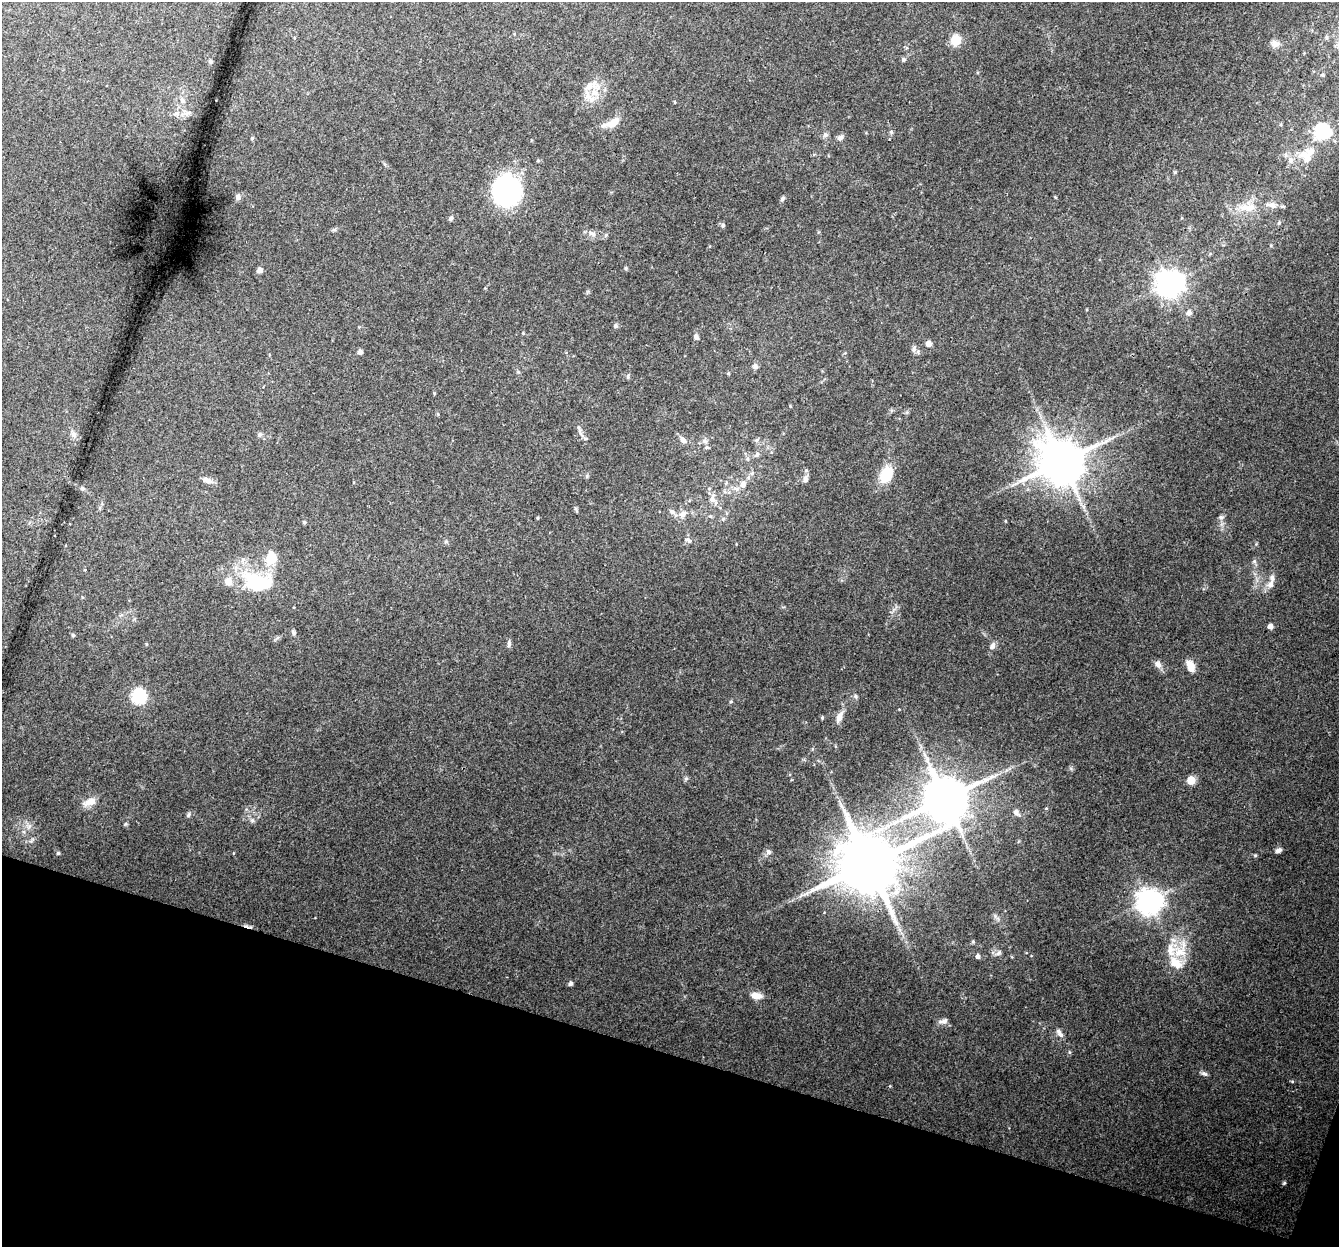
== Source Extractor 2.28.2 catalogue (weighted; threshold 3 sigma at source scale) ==
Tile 15 of 4 x 4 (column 3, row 4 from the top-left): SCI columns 2694-4030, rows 273-1517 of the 5396 x 5587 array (HDU 1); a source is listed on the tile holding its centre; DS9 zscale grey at full resolution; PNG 1341 x 1249 px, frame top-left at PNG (2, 2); no overlay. Shown black and unused: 16% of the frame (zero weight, under 3 of 4 exposures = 5% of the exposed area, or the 3 px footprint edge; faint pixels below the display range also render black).
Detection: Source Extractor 2.28.2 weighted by HDU 2 'WHT'; one run over the whole footprint, this tile lists its part. Background 0.0915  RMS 0.0058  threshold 0.0259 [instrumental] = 3 sigma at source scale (4.5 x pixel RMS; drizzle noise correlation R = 1.50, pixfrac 1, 0.0396/0.0396 arcsec/px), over >= 5 px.
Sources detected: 117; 1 inside a brighter object's white glare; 1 cosmic-ray / hot-pixel residue — not listed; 9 inside a brighter listed object's ellipse — not listed separately; the other 106 listed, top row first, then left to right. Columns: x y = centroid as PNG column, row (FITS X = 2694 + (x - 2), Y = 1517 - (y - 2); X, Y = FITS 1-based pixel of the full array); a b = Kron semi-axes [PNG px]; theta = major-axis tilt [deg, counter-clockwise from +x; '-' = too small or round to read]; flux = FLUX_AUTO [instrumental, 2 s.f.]
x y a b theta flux
1326 37 6 5 - 1
956 40 6 5 - 33
1275 44 11 8 -26 3.3
903 60 5 5 - 1.2
210 62 5 4 - 1.4
1323 75 6 4 -15 0.95
589 86 13 10 50 5.3
182 100 10 6 -67 2.3
186 112 14 8 -30 3.9
613 123 18 8 29 7.3
1281 124 5 3 - 0.61
1322 131 7 7 - 110
891 132 5 5 - 0.82
825 135 7 7 - 1.6
252 138 5 3 - 0.61
840 138 9 7 31 1.8
1311 151 17 12 44 7.5
1291 160 8 7 - 2.9
508 189 37 29 -75 58
238 197 8 6 -71 1.9
1055 197 4 3 - 0.51
782 199 6 5 - 1.2
1247 207 27 10 2 10
450 218 6 5 - 1.1
1279 223 5 4 - 0.79
723 225 5 5 - 1.2
592 233 12 5 -32 2.3
606 235 6 5 - 0.9
626 268 5 4 - 0.72
259 270 4 4 - 3.6
1169 284 8 8 - 630
1189 313 5 5 - 2.4
615 326 5 5 - 1.3
523 333 4 3 - 0.55
696 337 7 5 -57 1.9
929 344 5 5 - 3.8
914 349 8 7 - 1.8
360 352 4 4 - 3
755 366 7 6 - 1.6
728 373 5 3 - 0.6
628 377 6 4 83 0.91
73 434 8 7 - 2.2
260 434 7 6 - 1.3
683 440 7 5 -40 3.1
756 440 6 5 - 1.1
705 441 8 6 -16 1.6
706 447 6 4 20 0.98
757 455 8 6 71 1.3
1062 462 13 12 - 2400
752 473 6 5 - 1.2
886 475 13 9 65 24
587 476 6 4 -73 0.75
805 479 9 6 83 2.2
207 480 14 7 -24 3.2
743 484 9 7 87 3.1
82 488 5 5 - 1.5
712 498 14 8 83 3.7
100 508 6 4 -72 0.78
672 512 7 7 - 1.9
683 514 8 7 - 3.3
1221 517 7 6 - 1.4
538 518 5 3 - 0.53
723 519 5 4 - 0.91
304 522 4 4 - 0.77
688 540 9 6 -33 1.7
271 558 6 6 - 31
85 570 3 3 - 0.5
257 583 41 24 -15 40
1270 584 11 8 62 3.4
1270 626 4 4 - 3.6
293 632 7 5 -55 1.1
73 635 5 4 - 0.81
509 644 10 5 85 1.5
992 646 10 7 63 2.1
1158 664 11 7 -45 2.9
1190 666 15 9 -71 5.3
139 696 7 6 - 99
855 696 6 5 - 1
839 717 14 7 68 4.3
822 718 5 4 - 0.76
686 778 7 4 19 0.84
1191 780 5 5 - 12
945 799 13 12 - 2600
90 802 17 8 17 6.2
1046 808 5 3 - 0.53
1016 812 9 6 -48 2.4
188 815 7 5 59 1.1
252 820 6 5 - 1.2
125 824 6 4 70 0.72
1278 850 8 5 18 1.9
768 852 8 7 - 1.8
58 853 4 4 - 0.94
1255 855 5 4 - 0.65
869 864 17 16 - 5000
1149 901 8 8 - 560
1180 952 20 15 14 13
999 953 9 6 45 1.7
978 956 5 5 - 1.9
571 984 5 4 - 1.6
756 996 13 7 -9 5.2
943 1021 14 6 14 2.4
1059 1033 14 6 -55 2.5
1069 1052 5 3 - 0.64
1204 1074 10 5 -24 1.5
1292 1081 5 3 - 0.53
1284 1183 5 4 - 0.74
Overlapping masked pixels (flux is a lower limit): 1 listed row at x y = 869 864
Unlisted compact peaks at least as high as the median listed source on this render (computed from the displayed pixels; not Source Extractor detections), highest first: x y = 1071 768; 890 1086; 731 701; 995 916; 29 826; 575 508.